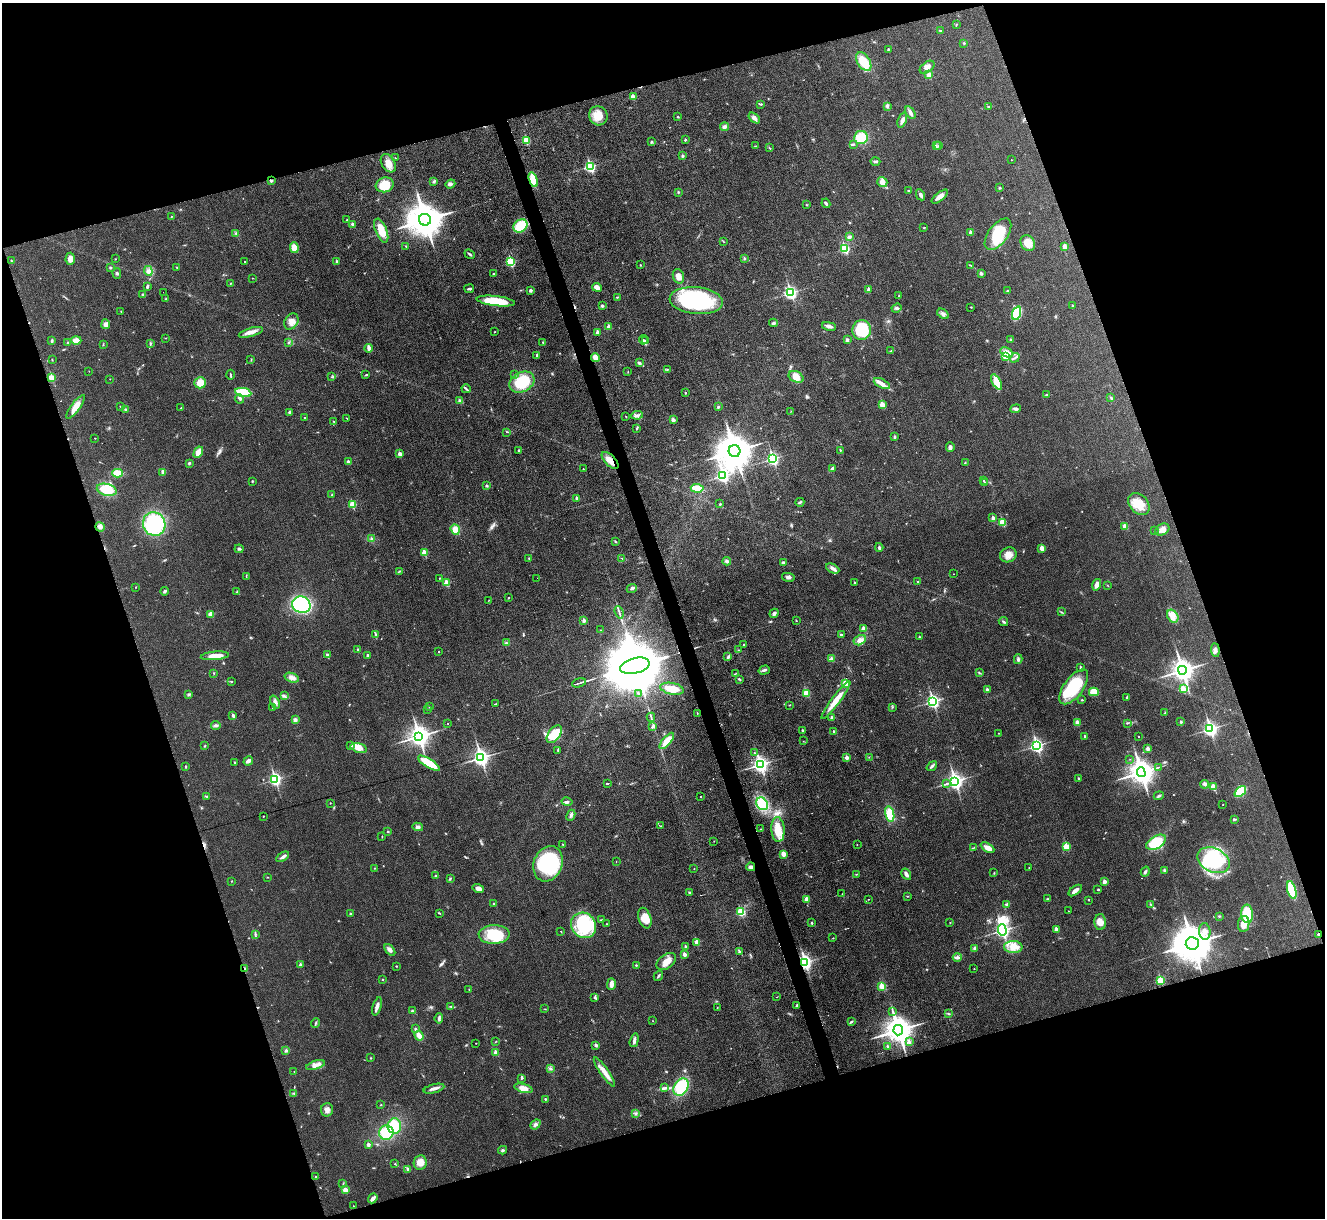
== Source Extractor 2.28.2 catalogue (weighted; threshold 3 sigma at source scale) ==
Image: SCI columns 1-5290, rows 146-5006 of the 5292 x 5276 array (HDU 1 of 3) = the unmasked area's bounding box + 8 px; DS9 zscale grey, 4 x 4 block average (1 PNG px = mean of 4 x 4 image px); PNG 1327 x 1220 px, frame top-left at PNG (2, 3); each listed source drawn as its Kron ellipse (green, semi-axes under 4 px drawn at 4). Shown black and unused: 37% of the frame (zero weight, under 3 of 6 exposures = <1% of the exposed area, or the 3 px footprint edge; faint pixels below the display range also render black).
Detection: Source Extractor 2.28.2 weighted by HDU 2 'WHT'. Background 0.0461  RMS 0.0041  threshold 0.0168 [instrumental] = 3 sigma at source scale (4.09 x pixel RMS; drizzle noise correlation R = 1.36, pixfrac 0.8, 0.05/0.05 arcsec/px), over >= 5 px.
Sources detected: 597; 3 too faint to see at this stretch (4 x 4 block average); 3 inside a brighter object's white glare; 5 cosmic-ray / hot-pixel residue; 1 long thin detection or spike segment (spike, bleed or trail) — neither listed nor drawn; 9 coinciding with a brighter row at this scale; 19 inside a brighter listed object's ellipse — not listed separately; of the other 557, all 500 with FLUX_AUTO >= 0.74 (the completeness limit of this list) listed and drawn (57 fainter detections not listed), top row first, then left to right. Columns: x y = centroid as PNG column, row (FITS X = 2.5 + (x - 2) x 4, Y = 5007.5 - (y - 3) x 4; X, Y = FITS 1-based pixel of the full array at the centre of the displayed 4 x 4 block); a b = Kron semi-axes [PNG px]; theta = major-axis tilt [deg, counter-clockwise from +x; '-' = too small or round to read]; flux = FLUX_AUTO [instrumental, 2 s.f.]
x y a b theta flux
956 25 3 2 - 1.3
940 30 3 2 - 1.6
964 43 3 2 - 2
888 49 3 2 - 1.9
864 62 10 6 -56 49
927 67 8 5 36 13
929 75 2 2 - 43
633 97 2 2 - 35
761 104 3 2 - 2.6
887 106 4 3 - 4.6
989 107 3 2 - 2.4
910 113 7 4 -58 9.1
598 116 10 9 - 34
678 117 3 2 - 1.5
754 118 7 3 -39 9.9
902 120 8 3 68 8.7
724 127 4 4 - 7.3
861 137 7 6 - 61
526 140 2 2 - 100
685 140 2 2 - 5.2
651 142 3 3 - 2.8
853 144 3 2 - 2.7
936 145 2 2 - 2.5
939 145 2 2 - 1.3
755 146 2 2 - 0.89
769 148 2 2 - 1.3
682 156 2 2 - 8.8
395 158 2 2 - 0.97
1011 160 2 2 - 1.7
875 162 5 2 - 5.7
388 163 10 6 -60 19
590 166 3 2 - 300
533 180 7 3 -71 55
271 181 3 2 - 3.2
434 181 4 3 - 3.2
882 182 5 5 - 15
450 184 5 4 - 5.7
385 185 9 7 17 49
999 188 3 2 - 2
909 191 3 2 - 1.5
678 192 3 2 - 2.3
920 195 6 3 -62 5.3
940 197 10 3 38 18
826 203 5 2 - 3.9
806 205 2 2 - 1.6
171 217 3 2 - 1.2
347 220 3 2 - 1.1
425 220 6 6 - 7400
352 224 3 2 - 5
520 226 7 6 - 71
924 228 2 2 - 1.7
381 231 13 5 -67 36
971 232 2 2 - 17
236 234 3 3 - 3.1
998 234 18 9 53 79
849 237 4 3 - 5.6
723 241 3 2 - 1.6
1028 243 8 7 - 30
1065 246 4 3 - 7.8
294 247 5 4 - 23
406 247 3 2 - 1.8
845 248 3 2 - 200
470 254 5 2 - 3.4
744 258 3 3 - 2.6
70 259 6 4 86 14
115 259 2 2 - 0.94
11 260 2 2 - 1.5
245 261 2 2 - 4.3
337 262 2 2 - 11
511 262 2 2 - 190
640 265 2 2 - 1.3
970 265 2 2 - 1.5
110 267 3 3 - 2.5
177 267 2 2 - 1.6
148 271 5 3 - 6.6
117 273 5 3 - 3.4
981 273 2 2 - 15
493 274 3 2 - 2
678 276 7 5 -70 16
252 278 3 2 - 0.85
230 283 2 2 - 1.1
147 286 4 2 - 4
597 287 5 3 - 14
469 289 5 2 - 4.5
869 289 2 2 - 15
530 290 4 3 - 4.1
1008 291 3 2 - 1.9
163 292 2 2 - 1.6
790 293 3 2 - 460
143 295 4 3 - 3.3
899 296 3 2 - 1.3
618 297 2 2 - 0.88
166 299 2 2 - 4.6
496 301 19 5 -7 83
696 301 26 13 -6 290
1072 305 3 2 - 1.2
602 306 3 3 - 3.6
971 307 2 2 - 0.95
897 308 5 3 - 4.1
121 311 2 2 - 1.1
1017 313 7 4 72 120
943 314 6 2 -34 5.9
291 321 9 6 60 16
773 323 4 3 - 4.4
106 324 5 4 - 7.6
829 326 7 3 -11 7.5
609 327 2 2 - 23
862 330 10 9 - 100
251 332 13 4 16 16
494 332 2 2 - 1.1
598 332 2 2 - 17
165 338 2 2 - 0.85
1011 339 3 2 - 2.4
76 340 5 3 - 17
643 340 4 2 - 2
645 340 2 2 - 1.8
847 340 2 2 - 12
52 341 4 2 - 3.9
543 342 2 2 - 1.9
67 343 3 2 - 1.4
150 343 3 2 - 2
289 343 2 2 - 1.3
103 345 3 2 - 1.6
369 348 4 2 - 16
891 351 3 2 - 2
1007 352 7 4 -29 23
537 355 3 2 - 2.6
595 357 4 3 - 17
1005 357 2 2 - 43
1015 358 5 2 - 4.1
52 360 2 2 - 0.79
251 360 2 2 - 0.76
639 363 3 3 - 4.6
667 369 2 2 - 0.81
89 371 2 2 - 1.1
628 372 2 2 - 1
514 374 2 2 - 0.84
230 375 5 2 - 2
366 375 4 2 - 2.1
332 377 3 2 - 1.7
796 377 8 5 -25 21
52 378 2 2 - 77
110 379 2 2 - 0.77
522 382 13 9 27 98
996 382 8 4 -60 36
200 383 6 5 - 30
882 384 9 4 -25 13
466 389 5 2 - 3.2
243 392 8 4 -11 74
685 393 2 2 - 3.7
1047 394 3 2 - 1.4
1111 397 2 2 - 0.94
239 399 4 2 - 3.7
460 400 4 3 - 4.3
882 405 2 2 - 59
75 407 14 4 54 24
121 407 3 2 - 1.7
718 407 2 2 - 3.8
181 408 3 2 - 1.7
126 409 3 2 - 2.2
1016 409 5 4 - 5
791 411 2 2 - 0.87
290 412 3 2 - 4.3
637 415 6 3 8 6
305 417 3 2 - 1.3
626 417 2 2 - 1.1
347 418 2 2 - 1.1
673 420 2 2 - 19
333 421 3 2 - 1.2
637 428 4 2 - 2.2
506 432 2 2 - 0.78
895 437 2 2 - 9.2
95 438 2 2 - 0.92
950 447 5 3 - 8.1
518 450 2 2 - 2.8
840 450 2 2 - 3
735 451 6 6 - 6400
198 452 6 3 62 23
400 454 2 2 - 24
773 459 3 2 - 410
610 460 11 5 -46 23
348 462 2 2 - 12
965 462 2 2 - 1.1
189 463 3 3 - 2.8
832 468 4 2 - 4.9
583 469 2 2 - 1.8
163 472 4 3 - 7.8
117 473 5 4 - 30
723 476 3 2 - 360
252 481 2 2 - 1.8
984 481 3 2 - 1.8
985 483 2 2 - 2.1
487 486 2 2 - 4
697 488 6 3 -5 42
107 490 10 6 -14 61
332 495 3 2 - 1.2
577 498 2 2 - 12
800 502 4 2 - 3.6
720 504 3 2 - 2
1139 504 12 9 -46 41
353 505 2 2 - 95
993 518 2 2 - 19
1002 522 2 2 - 110
154 524 12 11 - 170
100 527 5 4 - 8.7
1125 527 2 2 - 48
455 530 6 4 -70 23
1162 530 7 5 31 13
1154 531 2 2 - 1.9
371 539 4 2 - 3.5
615 541 3 2 - 2
879 547 4 3 - 3.5
1042 548 3 3 - 12
239 549 4 3 - 4.2
424 553 2 2 - 56
1008 555 8 7 - 19
529 558 2 2 - 1.6
622 558 2 2 - 0.88
727 561 4 3 - 6.1
783 562 4 2 - 5.5
833 568 7 3 -26 7.5
399 571 3 2 - 1.3
954 574 2 2 - 0.8
246 577 2 2 - 1
788 577 6 3 -11 6.8
439 578 2 2 - 1.2
537 578 2 2 - 2.3
854 582 2 2 - 3.4
917 582 2 2 - 2.4
446 583 2 2 - 60
1097 585 6 4 74 14
1107 585 2 2 - 1
136 587 2 2 - 0.92
632 588 5 3 - 6.2
165 591 4 3 - 4.7
237 591 2 2 - 1.5
508 598 3 2 - 1.1
489 600 2 2 - 0.9
301 605 9 8 - 290
619 612 6 2 -72 4.7
1061 612 2 2 - 1.1
774 613 5 3 - 4.8
211 614 2 2 - 40
1173 616 7 5 -55 14
584 621 2 2 - 16
796 621 2 2 - 1.2
1003 622 5 2 - 2.8
864 628 2 2 - 31
600 630 2 2 - 1.1
376 634 3 2 - 2.2
841 634 4 2 - 2.7
919 637 2 2 - 2.2
860 640 6 4 30 13
506 643 3 2 - 3
744 645 2 2 - 3.9
358 649 2 2 - 3.2
739 650 2 2 - 1.5
1215 650 7 4 -85 8.2
439 652 2 2 - 2.4
327 655 3 3 - 2.9
367 655 2 2 - 3.4
215 656 14 3 5 24
728 657 4 2 - 4.7
831 659 3 3 - 7.6
1018 659 5 3 - 4.2
635 666 15 7 14 39000
1081 667 2 2 - 5.7
764 670 6 2 18 4.5
1182 670 4 4 - 2200
214 673 3 2 - 1.4
979 673 4 2 - 2.4
735 674 3 2 - 1.2
292 678 7 4 -19 12
739 679 4 2 - 2.2
231 681 2 2 - 1.2
579 683 7 2 15 4.2
845 684 2 2 - 57
1074 687 20 9 54 120
672 689 12 5 -11 32
1183 689 2 2 - 63
987 690 2 2 - 11
1094 692 5 4 - 35
806 693 2 2 - 98
639 694 4 2 - 2.1
189 695 4 2 - 3
284 696 3 2 - 2.6
1127 697 3 2 - 2.7
836 700 23 4 53 37
1082 700 2 2 - 1.6
933 701 3 2 - 500
275 702 7 4 -69 8.6
496 704 3 2 - 2
789 705 2 2 - 1
429 707 2 2 - 1.9
892 707 2 2 - 1.2
273 708 2 2 - 2
427 709 2 2 - 1.4
697 713 2 2 - 1.4
1165 713 3 2 - 2.2
233 716 4 2 - 5.6
651 717 4 2 - 3
832 717 3 2 - 2.9
295 720 3 3 - 6.8
1181 722 3 2 - 3.4
448 723 2 2 - 1.6
1077 723 2 2 - 38
1127 723 2 2 - 1.5
216 725 5 3 - 4.4
652 727 2 2 - 4.7
1210 729 3 3 - 680
802 730 2 2 - 2.5
834 731 3 2 - 2.3
998 733 2 2 - 0.89
554 734 10 5 54 66
419 736 4 3 - 1800
1085 736 2 2 - 4.2
1139 736 2 2 - 0.82
667 741 10 4 49 38
803 741 2 2 - 0.82
351 745 3 2 - 2.8
1037 745 3 3 - 570
205 746 2 2 - 0.91
359 748 8 4 -15 29
1148 748 3 3 - 5.8
558 750 4 2 - 2.2
754 753 2 2 - 1
869 757 2 2 - 0.8
481 758 4 3 - 970
847 758 2 2 - 24
1130 759 2 2 - 0.74
248 761 5 3 - 9.4
235 762 3 2 - 1.4
429 763 12 4 -32 69
760 764 4 3 - 790
932 766 6 2 38 4.2
186 767 3 2 - 2.2
1158 767 2 2 - 0.99
1141 772 5 4 - 2800
1079 778 3 2 - 2.1
275 779 3 2 - 460
955 781 3 3 - 930
607 784 2 2 - 20
947 784 3 3 - 3
1204 784 4 3 - 4.7
1213 787 2 2 - 70
1240 792 7 4 39 80
206 796 4 2 - 2.7
1159 796 5 2 - 3.6
701 797 2 2 - 2
567 802 5 2 - 5.4
330 803 2 2 - 1.2
762 804 7 5 -57 52
1223 805 2 2 - 1.1
890 814 8 4 -78 48
571 815 6 3 65 6.2
263 816 2 2 - 2.4
1234 819 3 2 - 3.7
661 826 2 2 - 1.7
418 827 5 4 - 6.5
761 829 3 2 - 0.98
778 829 12 6 -86 47
388 832 2 2 - 4.2
382 837 3 2 - 1.2
714 841 2 2 - 0.75
1156 842 11 6 30 84
563 844 2 2 - 1.3
857 844 2 2 - 0.81
1066 847 2 2 - 82
973 848 4 2 - 2
987 848 7 3 -29 20
783 854 2 2 - 45
283 857 7 2 34 7.3
1213 860 17 12 -25 210
616 861 2 2 - 0.82
548 864 18 14 70 190
751 867 4 4 - 6.5
1029 867 2 2 - 0.74
374 868 2 2 - 1
694 868 2 2 - 0.82
1164 870 3 3 - 3.3
1145 872 5 3 - 4.6
994 873 2 2 - 0.95
856 874 2 2 - 1
906 874 6 3 -58 7.8
436 876 2 2 - 5.6
267 877 2 2 - 0.94
450 878 3 2 - 2
232 881 2 2 - 1
1104 882 2 2 - 28
478 888 6 4 -14 11
1075 890 8 3 37 14
1098 890 2 2 - 4.3
1292 890 9 4 -75 100
690 892 4 2 - 2.5
842 894 2 2 - 1.5
908 896 2 2 - 1.1
807 899 2 2 - 37
868 899 2 2 - 0.8
1048 899 3 2 - 1.7
1089 900 2 2 - 1.1
493 904 2 2 - 2.7
1007 904 4 2 - 4.7
1151 905 2 2 - 1.5
1069 911 2 2 - 1.4
741 912 2 2 - 150
439 913 4 2 - 1.8
350 914 2 2 - 3.7
1247 914 9 6 -86 72
1219 916 3 2 - 2
645 918 10 6 -71 32
601 920 2 2 - 1.3
1100 922 8 5 -88 17
811 923 3 2 - 2.3
950 923 2 2 - 0.81
607 924 2 2 - 1.4
1244 924 8 5 82 25
583 925 13 12 - 180
1056 929 2 2 - 21
1002 930 6 3 -87 740
1205 931 8 5 -84 16
561 932 2 2 - 0.75
255 934 3 2 - 2.7
494 934 15 9 1 87
1318 934 2 2 - 2.1
833 938 2 2 - 1.1
696 942 2 2 - 40
1192 943 6 6 - 9300
685 947 2 2 - 11
1013 947 9 6 -2 22
975 948 4 2 - 2.9
390 950 7 4 -50 7.9
739 952 3 3 - 3.1
684 954 2 2 - 22
957 957 4 2 - 4.8
666 961 11 7 37 21
805 962 3 2 - 650
300 965 2 2 - 16
636 965 2 2 - 4.6
396 966 2 2 - 1.3
974 968 2 2 - 0.98
245 969 3 2 - 3
658 976 5 2 - 3.4
382 979 2 2 - 1.3
1160 980 2 2 - 110
611 984 6 3 89 15
882 986 2 2 - 89
469 989 2 2 - 0.92
777 997 3 2 - 1.1
595 998 2 2 - 1.7
797 1005 2 2 - 2.5
377 1006 9 3 72 11
451 1006 2 2 - 1.4
717 1007 2 2 - 1.3
545 1009 2 2 - 1.1
412 1011 3 3 - 3.4
892 1011 2 2 - 1.2
948 1013 2 2 - 1.8
439 1018 5 2 - 4.7
653 1021 2 2 - 0.85
851 1022 4 2 - 2.9
315 1023 5 2 - 3
415 1029 2 2 - 4.2
898 1030 5 5 - 3700
419 1036 5 3 - 17
634 1040 7 3 75 7.3
496 1041 2 2 - 0.94
909 1042 3 3 - 3.6
476 1043 2 2 - 0.8
596 1045 2 2 - 13
887 1046 2 2 - 2.6
286 1050 3 2 - 2.5
496 1052 2 2 - 34
371 1058 2 2 - 1.3
315 1065 10 4 18 13
550 1069 3 2 - 2.9
294 1071 2 2 - 1.2
604 1072 17 4 -55 23
521 1078 3 2 - 3
681 1087 9 6 58 120
523 1088 9 4 -15 20
665 1088 4 3 - 4.2
434 1089 10 3 15 9
294 1093 2 2 - 1.7
545 1099 2 2 - 2.4
380 1105 2 2 - 1.1
327 1110 7 6 - 11
636 1113 3 3 - 3.1
535 1124 5 3 - 5.8
394 1126 7 7 - 64
386 1133 7 7 - 68
368 1144 2 2 - 15
503 1150 4 3 - 3.8
420 1162 7 6 - 22
395 1164 2 2 - 1.5
408 1170 4 3 - 5
316 1177 2 2 - 2.3
343 1184 2 2 - 0.95
345 1190 2 2 - 52
373 1198 5 3 - 9.4
353 1206 2 2 - 1.1
Overlapping masked pixels (flux is a lower limit): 7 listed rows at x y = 533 180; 271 181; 610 460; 751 867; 1318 934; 805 962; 245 969
Diffuse or blended objects may show on this block-average render without a row.